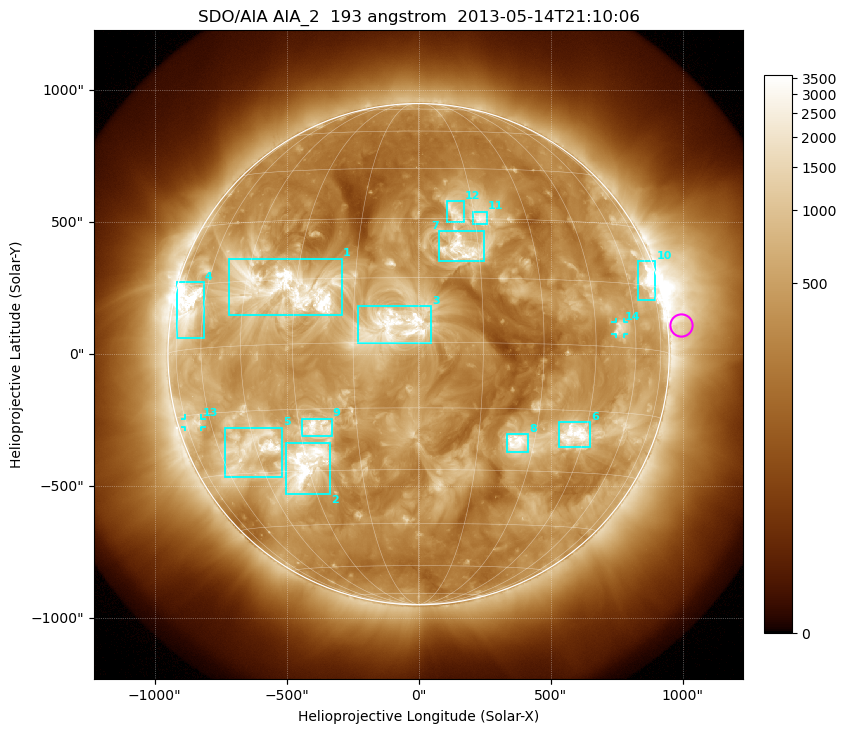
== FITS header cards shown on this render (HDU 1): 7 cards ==
TELESCOP= 'SDO/AIA'
INSTRUME= 'AIA_2'
WAVELNTH=                  193
WAVEUNIT= 'angstrom'
DATE-OBS= '2013-05-14T21:10:06.84'
CTYPE1  = 'HPLN-TAN'
CTYPE2  = 'HPLT-TAN'

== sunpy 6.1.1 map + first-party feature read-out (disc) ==
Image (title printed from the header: SDO/AIA AIA_2  193 angstrom  2013-05-14T21:10:06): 1024 x 1024 px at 2.4 arcsec/px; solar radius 949 arcsec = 396 px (full disc in frame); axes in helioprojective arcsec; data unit not stated in the header (colour bar unlabelled)
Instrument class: DISC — disc imager (sunpy class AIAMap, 193 A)
Bright regions (active regions / flare kernels): reference = the median radial profile (limb darkening/brightening removed); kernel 9 px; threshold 5 sigma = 1046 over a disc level ~387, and >= 1.15x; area >= 12 px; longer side >= 9 px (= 22 arcsec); searched inside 0.97 R_sun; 14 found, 14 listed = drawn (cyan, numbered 1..; 2 of them under ~33 arcsec drawn as corner ticks so the feature stays visible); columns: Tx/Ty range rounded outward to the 5 arcsec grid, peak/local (2 s.f.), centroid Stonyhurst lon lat
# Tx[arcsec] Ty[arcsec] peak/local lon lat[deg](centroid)
1 -720..-290 145..365 12 -33 +13
2 -505..-335 -530..-335 11 -31 -28
3 -230..50 40..185 7 -5 +4
4 -920..-810 60..275 17 -68 +10
5 -735..-515 -465..-275 9.1 -46 -24
6 530..650 -355..-255 11 +42 -21
7 80..250 350..465 7.5 +11 +22
8 330..415 -370..-300 7.8 +25 -23
9 -445..-325 -310..-245 6.5 -25 -19
10 830..900 205..355 11 +71 +16
11 205..260 495..540 6.2 +17 +30
12 105..170 500..580 4.7 +10 +32
13 -885..-820 -275..-245 5.1 -69 -17
14 745..780 75..120 5.3 +54 +4
Off-limb structures (1.02-1.3 R_sun): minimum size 162 px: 2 found; the strongest spans PA ~220..305 deg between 1.02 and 1.3 R_sun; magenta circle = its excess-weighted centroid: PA ~275 deg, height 1.05 R_sun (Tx ~995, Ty ~110 arcsec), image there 2.5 x the reference